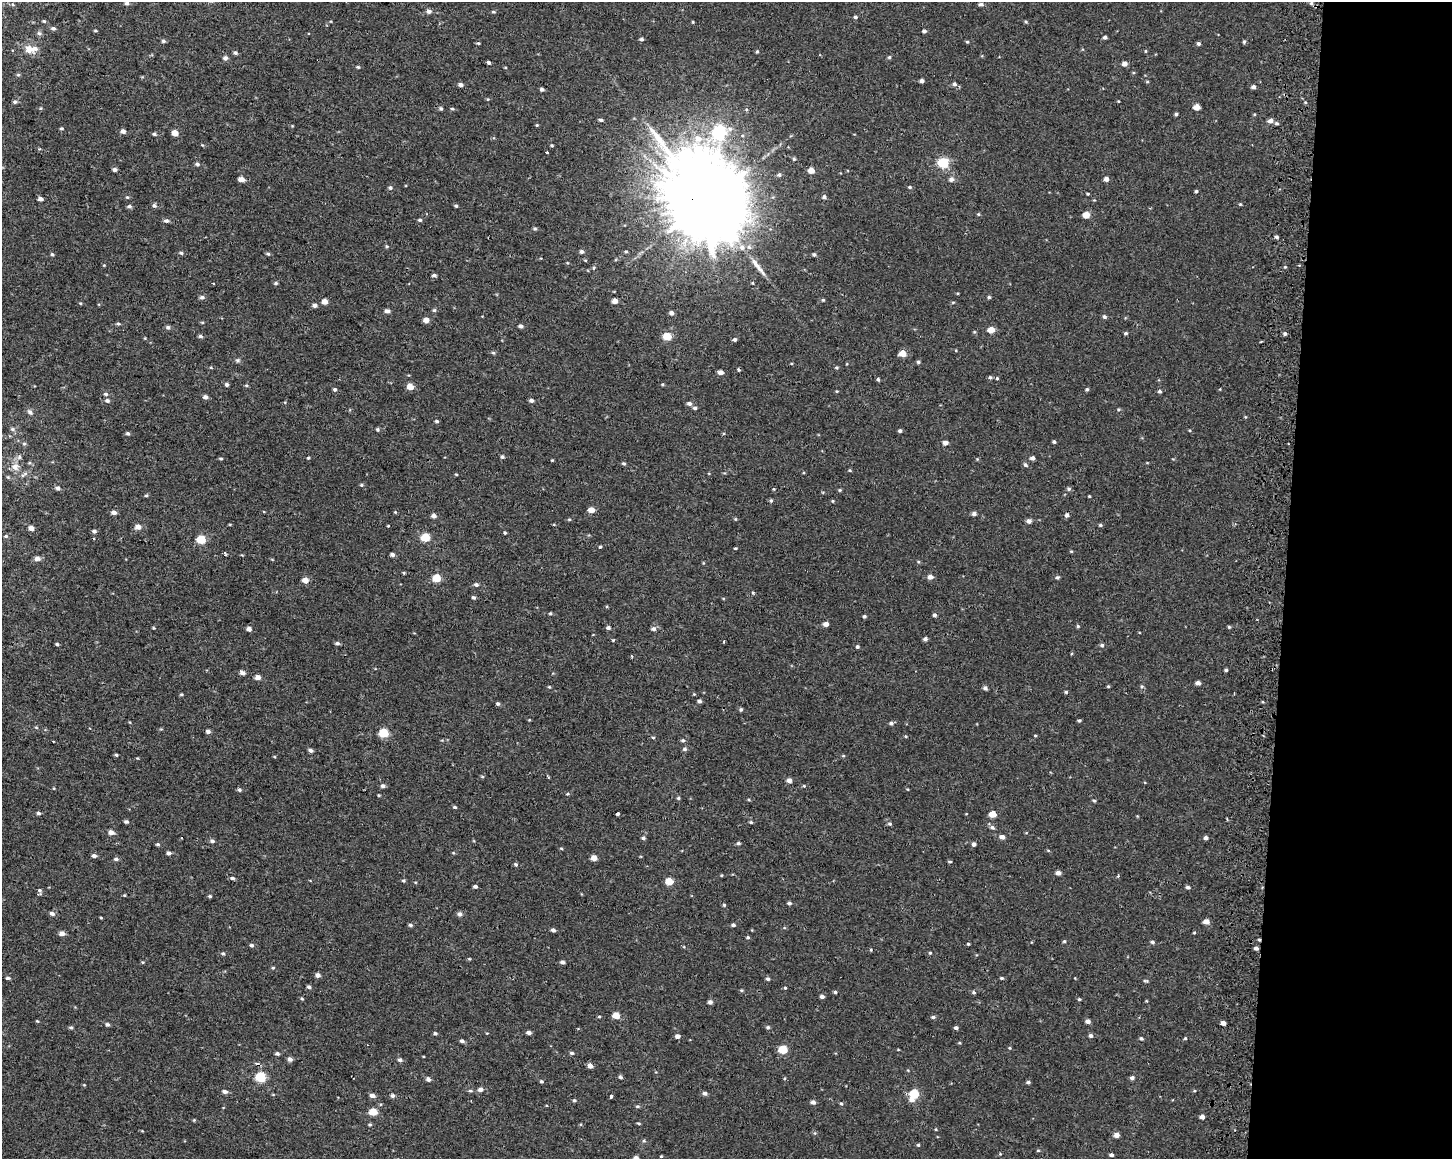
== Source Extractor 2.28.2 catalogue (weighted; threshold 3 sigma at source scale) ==
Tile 9 of 3 x 4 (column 3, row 3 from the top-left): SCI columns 3226-4675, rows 1161-2317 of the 4943 x 4643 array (HDU 1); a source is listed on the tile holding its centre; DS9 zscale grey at full resolution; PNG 1454 x 1161 px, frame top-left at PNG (2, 2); no overlay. Shown black and unused: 12% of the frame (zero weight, under 2 of 3 exposures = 2% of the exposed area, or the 3 px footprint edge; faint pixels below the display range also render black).
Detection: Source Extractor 2.28.2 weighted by HDU 2 'WHT'; one run over the whole footprint, this tile lists its part. Background 1.53e-04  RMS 0.0035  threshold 0.0158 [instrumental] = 3 sigma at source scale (4.5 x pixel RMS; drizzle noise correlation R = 1.50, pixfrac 1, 0.0396/0.0396 arcsec/px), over >= 5 px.
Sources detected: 380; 3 cosmic-ray / hot-pixel residue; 1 long thin detection or spike segment (spike, bleed or trail) — not listed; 1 inside a brighter listed object's ellipse — not listed separately; the other 375 listed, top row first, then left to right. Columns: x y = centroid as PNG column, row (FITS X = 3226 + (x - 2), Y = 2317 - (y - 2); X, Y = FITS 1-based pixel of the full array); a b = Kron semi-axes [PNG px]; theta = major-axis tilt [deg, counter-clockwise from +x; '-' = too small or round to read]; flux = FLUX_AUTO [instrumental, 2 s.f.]
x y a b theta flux
127 3 5 4 - 0.96
1311 3 4 4 - 0.58
981 4 6 4 2 0.77
429 11 5 5 - 1.3
493 12 5 4 - 0.4
855 17 5 4 - 0.57
44 21 5 4 - 0.45
693 22 4 3 - 0.3
53 28 6 5 - 0.76
95 31 5 3 - 0.36
924 31 4 4 - 0.76
39 33 7 5 -43 0.7
1105 37 4 3 - 0.82
641 39 5 4 - 0.64
163 41 5 4 - 0.62
1244 41 5 4 - 0.55
967 42 4 4 - 0.39
478 43 4 4 - 0.38
1198 43 4 4 - 0.71
29 49 12 9 -23 3.3
1145 51 5 3 - 0.32
757 52 4 3 - 0.45
235 53 5 4 - 0.63
889 57 5 4 - 0.49
225 58 6 5 - 1
489 62 4 3 - 0.64
1125 64 4 4 - 1.8
358 67 4 3 - 0.46
18 75 6 4 0 0.42
922 81 4 4 - 1
1147 82 5 3 - 0.35
460 84 5 4 - 1.1
954 84 6 5 - 0.88
1253 87 5 4 - 0.95
542 89 4 4 - 0.75
15 102 5 5 - 0.65
1197 107 5 4 - 3.1
441 109 5 4 - 0.58
452 109 6 3 -8 0.4
1176 114 3 3 - 0.6
1254 114 4 3 - 0.35
601 120 5 4 - 0.69
1270 121 5 5 - 1.7
1277 123 5 4 - 0.58
537 125 4 4 - 0.32
61 128 5 3 - 0.41
123 131 4 4 - 1.5
719 132 7 6 - 46
175 133 5 4 - 3.3
154 134 5 4 - 0.57
698 139 10 9 - 3.5
202 145 5 3 - 0.28
552 145 4 3 - 0.38
40 149 4 3 - 0.37
547 152 3 3 - 1.5
794 159 4 4 - 0.4
943 162 6 5 - 24
197 164 6 4 -17 0.68
115 170 4 4 - 1
811 170 5 4 - 3.2
779 175 5 5 - 0.68
241 179 5 4 - 2.7
951 179 6 5 - 1.3
1106 179 4 4 - 1.6
910 187 5 4 - 0.41
390 188 5 5 - 0.7
1196 191 4 3 - 0.53
1087 194 3 2 - 0.35
127 197 5 4 - 0.37
824 197 5 4 - 0.78
41 199 4 3 - 1.3
707 201 27 22 -27 7700
1240 204 4 4 - 0.32
154 205 6 5 - 0.67
129 206 6 4 -12 0.72
456 206 4 4 - 0.45
978 214 5 4 - 0.35
1086 215 5 4 - 4.7
420 220 5 4 - 0.51
166 221 6 5 - 0.83
535 228 6 4 -1 0.48
1276 237 4 3 - 0.68
387 246 5 4 - 0.4
742 247 8 8 - 2.2
581 252 5 4 - 0.82
626 252 4 4 - 0.4
181 253 5 4 - 0.51
52 254 5 4 - 0.48
268 254 5 4 - 0.48
814 255 4 4 - 0.61
434 275 5 4 - 0.75
213 283 3 3 - 0.49
276 283 5 4 - 0.51
752 283 3 3 - 0.3
202 297 6 5 - 0.89
989 297 4 4 - 0.5
823 300 4 4 - 0.38
325 301 4 4 - 2.9
615 301 4 4 - 2.2
80 303 4 3 - 0.31
315 305 5 4 - 1.1
434 310 5 5 - 0.51
387 311 5 4 - 1.2
671 313 5 4 - 0.94
1104 317 5 5 - 0.69
426 320 4 4 - 2.5
118 324 5 4 - 0.56
521 326 5 4 - 0.89
168 327 5 5 - 0.75
991 330 5 4 - 3.9
1126 333 5 4 - 0.47
1285 334 4 4 - 0.68
200 336 5 4 - 0.68
667 336 5 5 - 8.9
734 339 5 4 - 0.77
493 353 6 4 -2 0.46
903 353 5 4 - 4.6
237 360 6 5 - 0.6
918 362 5 4 - 0.53
211 368 4 3 - 0.29
836 368 5 4 - 0.42
720 372 5 4 - 1.7
990 377 5 4 - 0.5
997 378 4 4 - 0.4
878 379 4 3 - 0.57
227 384 4 4 - 0.66
662 384 4 4 - 0.34
246 385 5 4 - 0.4
410 387 5 4 - 4
335 389 5 4 - 0.58
1087 389 5 4 - 0.5
837 391 4 3 - 0.29
1160 391 4 4 - 0.68
106 394 6 5 - 0.66
205 397 5 4 - 1.2
107 400 6 5 - 0.85
531 400 5 4 - 0.86
689 403 6 5 - 0.95
695 408 5 4 - 0.69
30 412 7 6 - 0.95
437 421 5 3 - 0.49
12 429 6 5 - 0.69
377 429 4 4 - 0.5
900 431 4 4 - 0.65
128 434 5 4 - 0.58
1054 442 4 3 - 0.55
945 443 5 4 - 1.6
24 444 5 5 - 0.5
19 457 7 5 48 0.83
502 457 5 4 - 0.59
308 458 4 3 - 0.33
1032 458 4 4 - 1.2
221 459 4 3 - 0.45
552 460 3 3 - 0.27
623 463 5 4 - 0.53
1147 463 4 3 - 0.25
1025 465 6 4 -44 0.7
15 467 11 9 -17 2.4
850 470 5 3 - 0.33
456 474 4 3 - 0.28
24 475 13 4 33 1.1
361 485 4 4 - 0.4
58 488 5 5 - 1
1069 489 6 5 - 0.66
840 490 5 4 - 0.37
146 495 5 3 - 0.39
1089 496 3 3 - 0.3
771 501 5 4 - 0.5
833 501 5 3 - 0.3
591 510 5 4 - 3.4
114 512 6 5 - 1.3
395 512 4 4 - 0.28
974 514 4 4 - 1.2
434 515 5 5 - 1.2
1067 515 5 4 - 0.92
735 519 5 3 - 0.29
1029 521 4 4 - 1.6
1100 525 5 4 - 0.46
388 526 2 2 - 0.36
138 527 5 4 - 2.7
31 528 5 5 - 1.8
94 531 5 4 - 0.75
505 533 4 4 - 0.43
6 536 5 4 - 0.55
425 537 5 5 - 11
94 539 3 2 - 0.69
201 539 5 5 - 14
600 547 4 3 - 0.37
735 548 5 3 - 0.32
1071 551 5 3 - 0.31
224 553 4 3 - 0.68
392 555 4 4 - 1
37 558 7 6 - 1.4
930 577 5 5 - 1.7
1057 577 5 5 - 0.57
436 578 5 5 - 9.1
305 580 5 4 - 2.9
476 585 5 4 - 0.81
753 593 4 3 - 0.55
474 597 4 4 - 0.56
550 613 4 3 - 0.4
934 615 4 4 - 0.79
864 616 4 3 - 0.57
826 624 5 4 - 1.8
1078 626 5 4 - 0.45
1229 627 4 4 - 0.41
154 628 5 3 - 0.3
608 628 5 4 - 0.85
249 629 4 4 - 1.6
653 629 6 5 - 0.94
925 639 5 4 - 0.79
724 642 4 2 - 0.29
337 643 6 4 0 0.7
57 644 4 3 - 0.49
1102 645 5 4 - 0.65
857 647 4 4 - 0.53
631 656 3 2 - 0.49
1226 670 4 4 - 0.5
242 673 5 4 - 1.2
258 677 5 4 - 2
1198 683 4 4 - 1.3
1108 686 4 3 - 0.36
1142 686 5 3 - 0.43
549 687 5 4 - 0.33
985 688 5 4 - 0.88
1066 692 4 4 - 0.45
181 694 4 3 - 0.39
694 694 4 4 - 0.29
699 701 4 4 - 0.84
498 704 5 4 - 0.59
741 710 5 4 - 0.52
1079 721 4 3 - 0.45
891 723 6 5 - 0.73
36 727 5 3 - 0.32
208 731 4 4 - 1.1
384 733 5 5 - 13
1035 735 4 3 - 0.3
653 737 5 3 - 0.37
683 740 5 5 - 0.6
685 749 6 4 0 0.65
310 750 5 4 - 1
116 755 4 3 - 0.43
843 756 5 3 - 0.3
789 780 5 4 - 1.6
383 786 5 5 - 0.77
804 786 4 3 - 0.33
239 790 5 4 - 0.61
567 794 4 3 - 0.32
678 798 5 4 - 0.43
1094 800 5 3 - 0.4
455 807 5 4 - 0.53
38 813 5 4 - 0.66
618 814 3 3 - 1.6
993 814 5 4 - 4.4
126 822 5 4 - 0.7
751 822 5 3 - 0.42
890 824 5 4 - 0.55
992 827 6 5 - 0.81
111 832 5 4 - 2.2
1002 837 5 4 - 1.5
643 838 5 5 - 0.64
1206 838 4 4 - 0.99
212 841 5 4 - 0.84
738 843 5 4 - 0.57
158 844 5 4 - 0.5
974 844 4 4 - 0.91
561 848 5 3 - 0.31
1048 850 5 3 - 0.3
169 853 5 4 - 0.9
94 856 5 4 - 1
594 858 4 4 - 2.8
116 859 6 4 -9 0.68
950 862 4 3 - 0.36
516 864 5 4 - 0.53
1058 873 4 4 - 1.6
232 878 5 4 - 0.66
403 880 5 4 - 0.44
669 881 5 4 - 6.4
475 886 4 3 - 0.82
1188 887 4 4 - 0.69
40 891 8 5 -73 0.74
124 895 5 3 - 0.3
210 896 4 3 - 0.43
789 903 5 4 - 0.65
724 905 4 4 - 0.39
52 913 6 4 -23 1
460 914 6 5 - 1
101 918 4 3 - 0.29
1206 921 5 4 - 2.3
410 925 5 4 - 0.62
733 925 5 4 - 0.71
553 930 4 4 - 0.91
62 933 5 4 - 1.8
1194 933 5 3 - 0.29
748 937 5 4 - 0.47
1259 939 3 3 - 0.5
1064 941 4 4 - 0.42
1152 942 5 4 - 0.68
968 944 3 3 - 0.41
251 945 5 4 - 0.6
1256 948 4 3 - 0.99
871 950 4 3 - 0.3
223 953 4 4 - 0.45
930 953 4 3 - 0.35
562 962 4 4 - 0.89
273 968 4 4 - 0.38
317 975 5 4 - 1.5
8 978 5 3 - 0.6
1001 978 4 3 - 0.47
768 979 5 4 - 0.65
1145 981 8 3 -3 0.43
309 987 5 4 - 0.71
785 988 4 3 - 0.34
741 990 5 3 - 0.37
835 992 4 4 - 0.53
973 992 6 4 -20 0.51
822 996 5 4 - 0.99
302 999 4 4 - 0.38
1079 999 4 4 - 0.4
710 1002 5 4 - 1
616 1015 5 4 - 4.9
599 1017 4 3 - 0.35
933 1017 5 4 - 0.65
37 1021 4 3 - 0.29
1088 1021 5 4 - 1.3
1223 1023 4 4 - 1.5
107 1024 5 4 - 0.65
71 1027 5 4 - 0.48
768 1027 5 4 - 0.54
956 1028 4 4 - 0.75
529 1032 5 4 - 1.1
435 1033 4 4 - 0.51
677 1036 4 4 - 1.4
1091 1036 5 5 - 0.78
1141 1038 5 4 - 0.5
1185 1038 5 3 - 0.28
462 1041 6 4 -18 0.73
1010 1048 4 4 - 0.35
783 1050 5 5 - 11
277 1053 5 4 - 0.71
572 1053 5 4 - 0.59
290 1059 5 4 - 1.4
400 1060 5 4 - 0.79
590 1066 5 4 - 1.7
260 1077 6 5 - 21
620 1077 5 4 - 0.61
1132 1078 5 4 - 0.95
428 1079 5 5 - 1
541 1081 5 4 - 0.48
1028 1082 5 4 - 0.62
481 1089 5 5 - 1.3
225 1091 6 5 - 0.99
705 1093 5 4 - 1
914 1094 6 5 - 14
372 1095 6 5 - 1.2
392 1095 5 5 - 0.83
611 1096 3 3 - 2.8
912 1099 6 5 - 1.3
574 1100 4 4 - 0.51
813 1102 5 5 - 1.2
841 1104 5 4 - 0.45
637 1106 6 4 18 0.48
373 1112 5 4 - 8.2
1202 1117 4 4 - 1.4
194 1120 4 4 - 0.31
639 1123 5 3 - 0.36
370 1125 5 3 - 0.39
936 1129 4 3 - 0.28
815 1133 5 3 - 0.36
1116 1135 5 4 - 2
644 1141 5 4 - 0.46
918 1145 4 4 - 0.38
1038 1150 5 3 - 0.29
1111 1155 4 3 - 0.77
636 1158 5 4 - 1.5
Overlapping masked pixels (flux is a lower limit): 3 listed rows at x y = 707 201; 1259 939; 260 1077
Isophote crosses this tile's border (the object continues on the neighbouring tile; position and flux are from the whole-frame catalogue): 2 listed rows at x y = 127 3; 636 1158